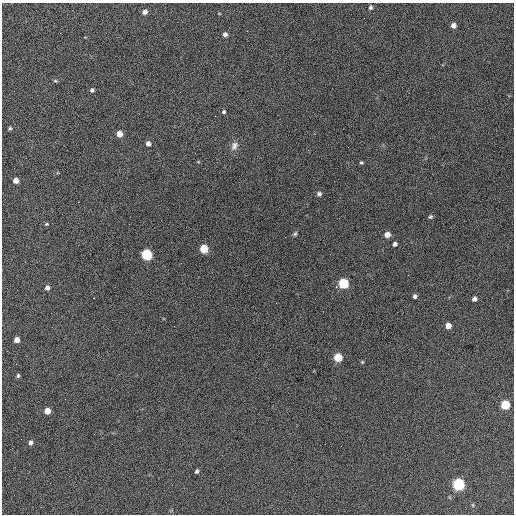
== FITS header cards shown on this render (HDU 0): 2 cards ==
NAXIS1  =                  512 / Axis length
NAXIS2  =                  512 / Axis length

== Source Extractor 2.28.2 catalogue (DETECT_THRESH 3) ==
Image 512 x 512 px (HDU 0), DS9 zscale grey, 1 PNG px = 1 image px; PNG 516 x 516 px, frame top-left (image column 1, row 512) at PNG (2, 3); no overlay
Background 682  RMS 28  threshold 82.6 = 3 sigma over >= 5 px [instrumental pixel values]
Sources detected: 45; all 45 listed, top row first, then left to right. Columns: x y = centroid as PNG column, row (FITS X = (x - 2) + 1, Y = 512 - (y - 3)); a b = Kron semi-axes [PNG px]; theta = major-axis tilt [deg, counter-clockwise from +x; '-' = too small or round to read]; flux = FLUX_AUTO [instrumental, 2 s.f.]
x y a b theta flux
371 8 6 4 44 3100
145 12 5 5 - 9400
364 18 2 2 - 1200
453 25 5 4 - 10000
247 31 3 2 - 1700
225 34 4 4 - 6400
55 81 6 4 -1 2200
92 90 4 4 - 3900
224 112 5 4 - 2600
215 116 2 2 - 790
10 128 5 4 - 2500
120 134 5 5 - 19000
148 144 5 5 - 6600
234 146 13 8 66 10000
361 163 5 4 - 2400
16 180 5 4 - 16000
319 194 5 4 - 4800
430 217 5 5 - 3000
46 224 4 3 - 2000
295 234 6 4 62 2900
387 235 5 5 - 18000
395 244 4 4 - 5800
204 249 5 5 - 73000
147 255 5 5 - 220000
25 262 3 2 - 1300
408 275 2 2 - 950
343 283 5 5 - 160000
47 288 5 5 - 7700
415 296 4 4 - 4200
94 298 2 2 - 990
474 299 5 4 - 7300
276 303 2 2 - 1100
448 326 5 4 - 17000
17 340 5 4 - 13000
338 357 5 5 - 70000
362 362 4 3 - 2100
16 364 2 2 - 890
18 376 5 4 - 3000
65 399 2 2 - 950
505 405 5 5 - 110000
47 411 5 4 - 23000
31 443 5 4 - 6500
197 471 4 3 - 3500
458 484 6 5 - 350000
473 505 6 3 -72 2000